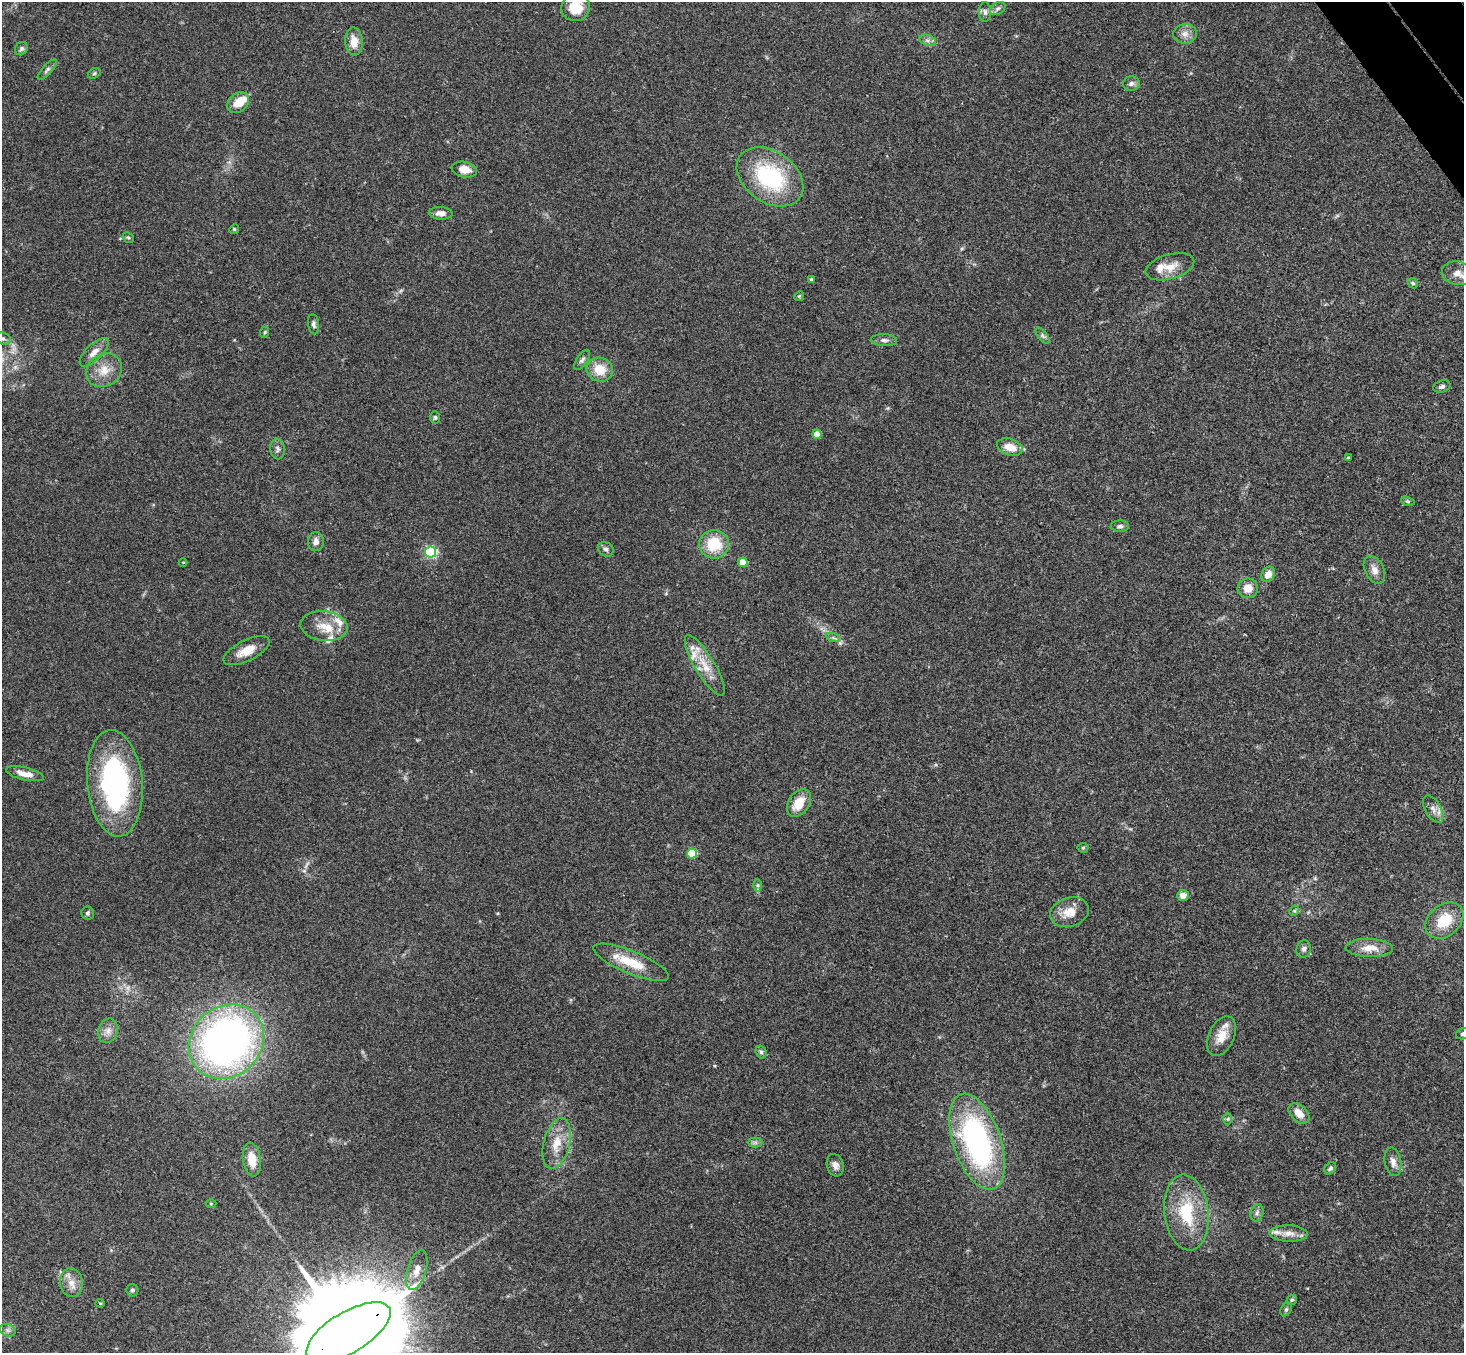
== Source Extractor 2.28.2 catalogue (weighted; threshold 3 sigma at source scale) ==
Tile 10 of 4 x 4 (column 2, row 3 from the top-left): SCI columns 1516-2977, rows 1683-3033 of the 5950 x 5930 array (HDU 1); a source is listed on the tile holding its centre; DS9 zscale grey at full resolution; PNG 1466 x 1355 px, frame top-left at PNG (2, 2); each listed source drawn as its Kron ellipse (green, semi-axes under 4 px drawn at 4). Shown black and unused: <1% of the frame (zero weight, under 3 of 4 exposures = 6% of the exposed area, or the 3 px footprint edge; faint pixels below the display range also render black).
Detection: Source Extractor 2.28.2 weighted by HDU 2 'WHT'; one run over the whole footprint, this tile lists its part. Background 0.153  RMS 0.0072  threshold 0.0324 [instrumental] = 3 sigma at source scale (4.5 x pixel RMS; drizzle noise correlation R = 1.50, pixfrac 1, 0.05/0.05 arcsec/px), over >= 5 px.
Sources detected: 104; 3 too faint to see at this stretch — neither listed nor drawn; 9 inside a brighter listed object's ellipse — not listed separately; the other 92 listed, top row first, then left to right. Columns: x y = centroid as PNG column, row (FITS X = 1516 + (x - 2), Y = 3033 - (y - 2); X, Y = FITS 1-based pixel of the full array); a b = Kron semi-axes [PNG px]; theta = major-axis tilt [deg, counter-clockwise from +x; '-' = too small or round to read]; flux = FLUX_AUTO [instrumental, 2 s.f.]
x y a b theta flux
575 7 14 13 - 19
998 9 8 6 33 2
985 12 10 6 -88 2.5
1185 34 12 9 3 4.8
928 40 9 5 -19 2.4
354 41 14 8 -86 9.2
21 49 7 6 - 1.7
47 70 13 5 47 2.1
94 73 7 5 31 1.2
1131 84 8 7 - 2.8
238 103 12 9 41 11
464 169 13 7 -12 8.1
770 177 36 25 -35 71
441 213 12 6 -3 4.9
234 229 5 4 - 0.87
128 238 6 5 - 1.1
1170 267 25 12 16 10
1457 273 15 12 -11 8.4
811 279 4 4 - 0.82
1413 283 5 4 - 1
799 296 5 4 - 0.82
314 324 10 5 -82 2
265 332 6 3 71 0.82
1042 336 10 4 -52 1.9
3 339 8 5 -17 1.9
884 340 13 6 -3 2.7
94 352 18 8 44 6.4
582 360 12 5 56 2.3
104 370 19 16 34 12
600 370 13 11 -22 14
1442 387 8 6 20 2
435 417 6 5 - 1.2
817 434 4 4 - 11
1010 447 13 8 -18 10
278 449 10 7 -84 2.6
1348 458 3 3 - 0.95
1408 501 7 4 -19 1
1120 526 9 5 0 1.9
316 541 9 8 - 3.8
714 544 15 14 - 23
606 549 8 6 -34 2.1
431 552 5 5 - 100
183 562 4 3 - 0.56
743 562 5 4 - 15
1374 570 15 9 -64 5.4
1268 574 8 6 56 6.8
1248 588 10 9 - 7.9
324 626 24 15 -6 13
833 638 7 4 -19 1.3
247 651 25 10 27 11
705 665 35 10 -59 15
25 774 19 6 -12 7
115 783 53 27 -85 140
799 803 15 10 57 14
1433 809 15 8 -60 4.8
1083 848 5 5 - 0.82
692 853 5 5 - 34
757 885 6 4 90 1.3
1183 895 6 5 - 5
1294 911 6 4 44 1
1070 912 20 14 17 11
88 913 6 6 - 1.4
1444 921 21 15 42 21
1369 948 23 9 -2 11
1304 949 9 7 74 2.3
631 962 40 11 -22 21
108 1031 12 9 74 5.3
1463 1034 7 5 19 1.7
1221 1036 21 12 65 11
226 1042 40 35 43 370
761 1052 6 5 - 1.6
1299 1113 12 8 -43 7.3
1228 1119 6 4 89 1.1
755 1142 7 5 0 1.8
977 1142 50 23 -71 160
557 1143 26 13 76 15
252 1160 17 9 -82 12
1393 1162 14 8 -78 4.7
835 1165 11 8 -73 3.8
1330 1168 7 5 48 1.7
211 1204 5 3 - 0.61
1186 1213 38 22 -83 36
1257 1213 9 6 73 2.3
1288 1233 19 8 -2 6.5
417 1270 21 9 73 8.7
71 1283 14 11 -83 7.1
132 1290 6 6 - 1.6
1292 1300 5 4 - 1.2
100 1303 4 4 - 0.74
1286 1310 7 5 63 1.4
8 1330 8 6 -21 2.3
348 1332 47 20 31 29000
Overlapping masked pixels (flux is a lower limit): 1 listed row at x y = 348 1332
Isophote crosses this tile's border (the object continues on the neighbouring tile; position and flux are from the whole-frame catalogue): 5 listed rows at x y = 575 7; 1457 273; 3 339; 1463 1034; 348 1332